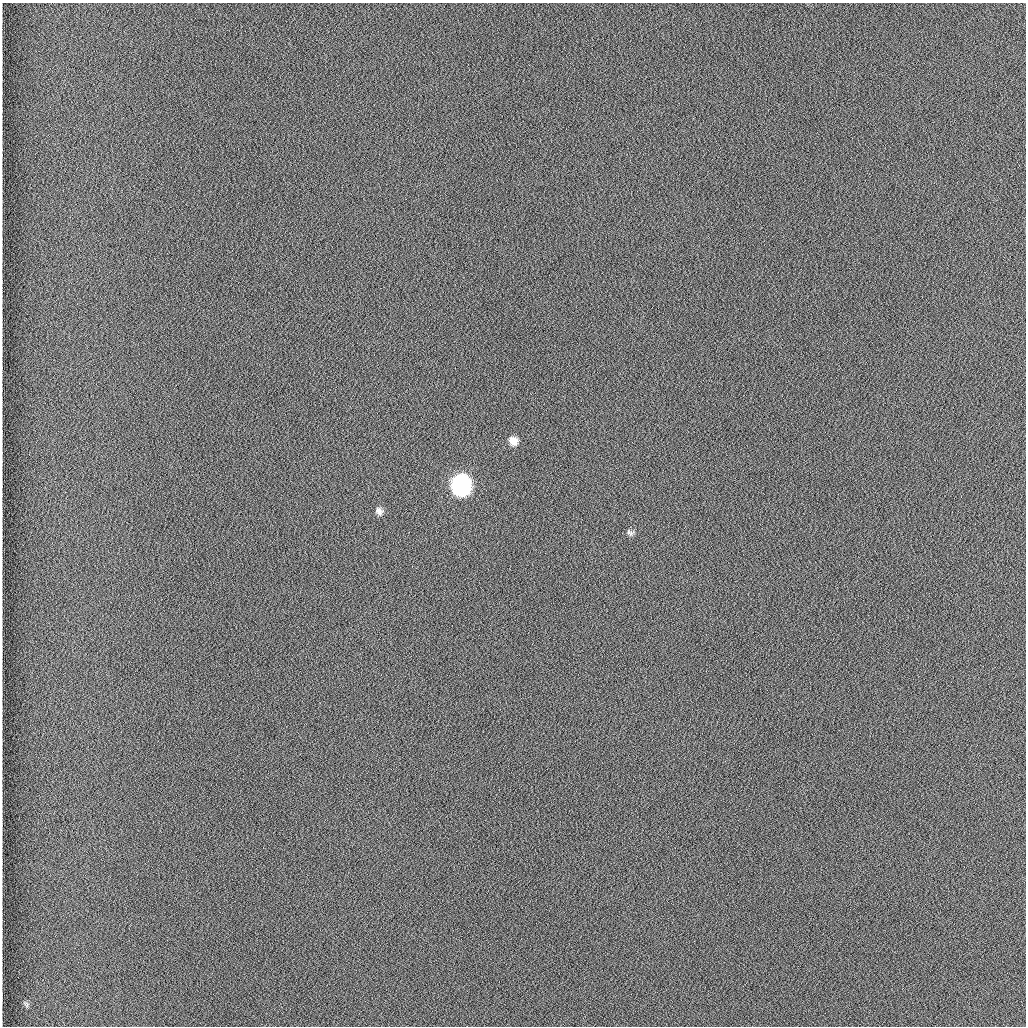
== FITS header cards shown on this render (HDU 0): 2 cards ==
NAXIS1  =                 1024 /fastest changing axis
NAXIS2  =                 1024 /next to fastest changing axis

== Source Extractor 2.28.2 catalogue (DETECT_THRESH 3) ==
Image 1024 x 1024 px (HDU 0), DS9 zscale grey, 1 PNG px = 1 image px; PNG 1028 x 1028 px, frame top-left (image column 1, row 1024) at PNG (2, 3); no overlay
Background 1260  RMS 6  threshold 17.9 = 3 sigma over >= 5 px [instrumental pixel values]
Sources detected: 5; all 5 listed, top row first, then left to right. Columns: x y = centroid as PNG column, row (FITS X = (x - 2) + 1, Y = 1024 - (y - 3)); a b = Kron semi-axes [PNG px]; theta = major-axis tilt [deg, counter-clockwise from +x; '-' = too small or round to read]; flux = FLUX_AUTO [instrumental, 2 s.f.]
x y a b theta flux
513 441 9 8 - 3800
461 485 12 10 -81 180000
379 511 11 8 -45 2000
630 533 10 7 -15 1200
26 1004 9 6 -47 980